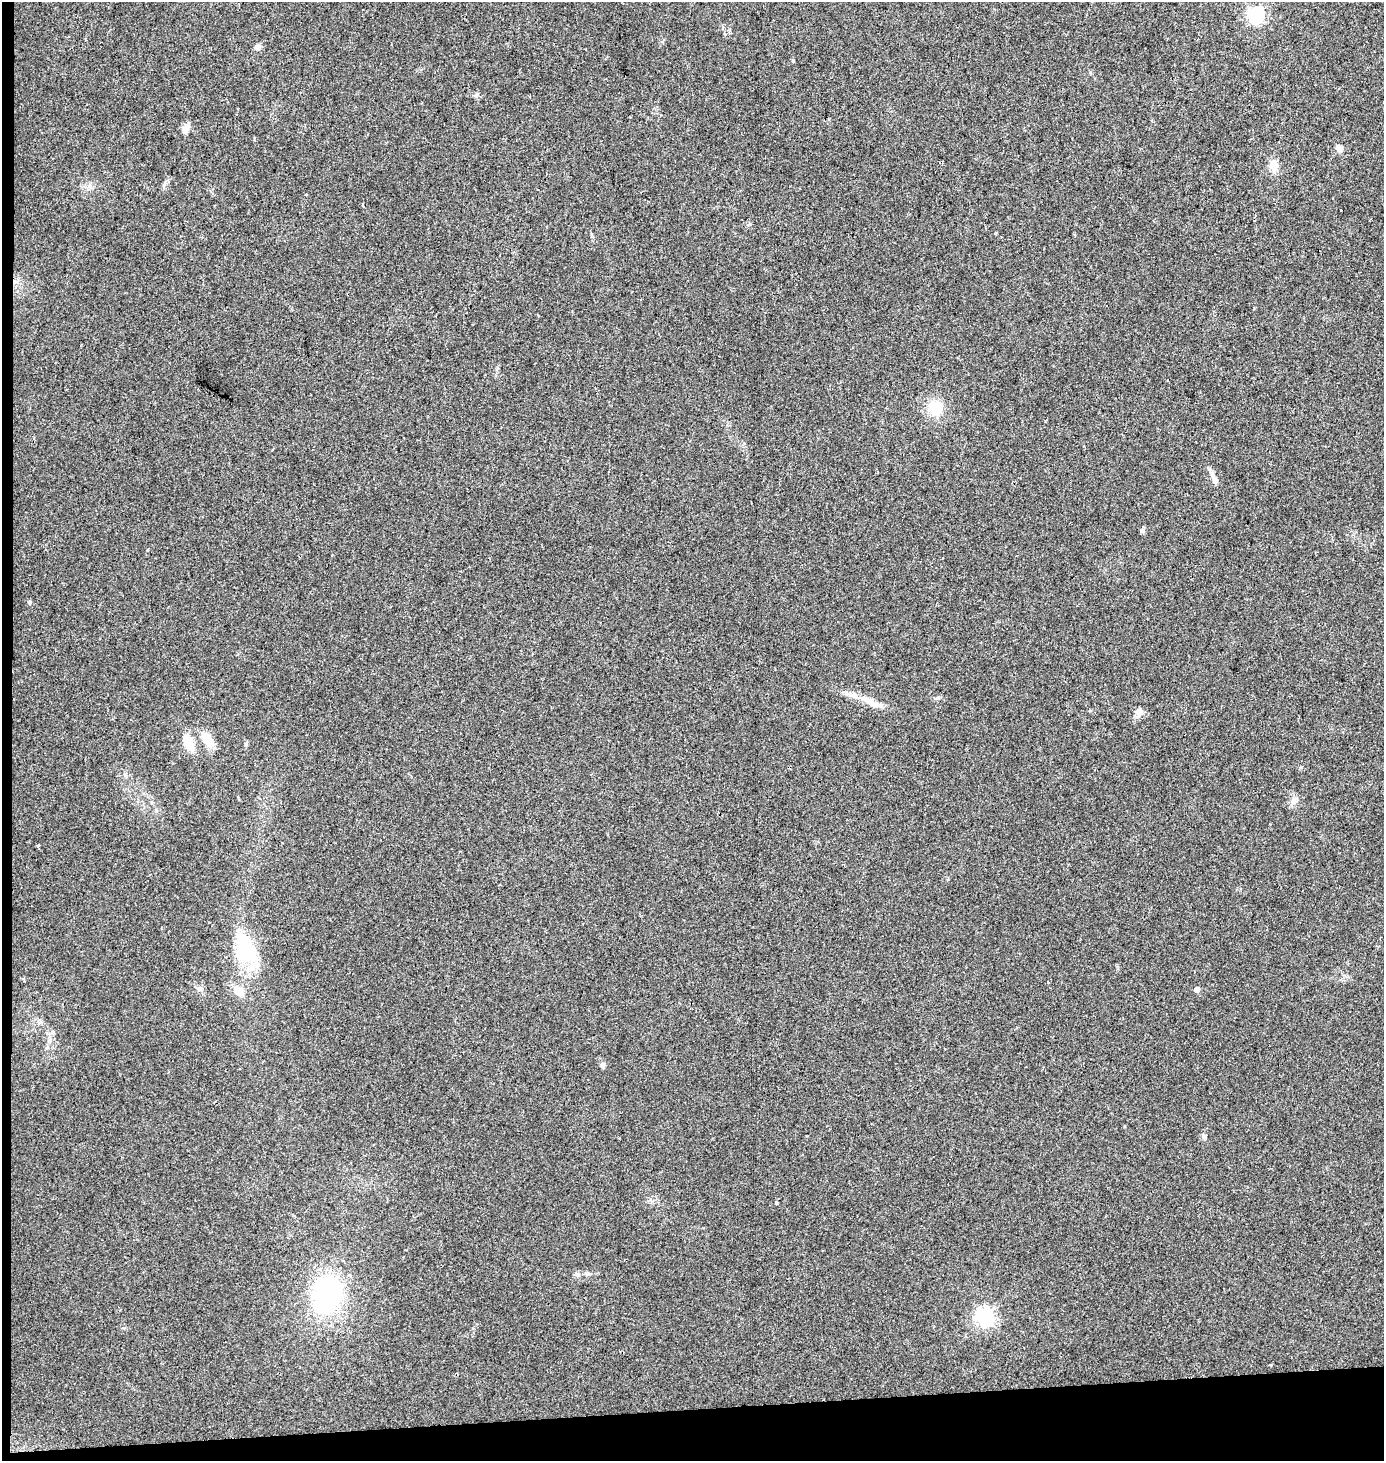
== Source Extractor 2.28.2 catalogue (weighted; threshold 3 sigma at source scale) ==
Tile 7 of 3 x 3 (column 1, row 3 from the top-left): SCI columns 6-1387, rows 18-1476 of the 4152 x 4411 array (HDU 1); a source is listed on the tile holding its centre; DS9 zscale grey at full resolution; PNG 1386 x 1463 px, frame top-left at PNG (2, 2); no overlay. Shown black and unused: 4% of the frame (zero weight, under 2 of 3 exposures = <1% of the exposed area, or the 3 px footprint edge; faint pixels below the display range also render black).
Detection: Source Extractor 2.28.2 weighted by HDU 2 'WHT'; one run over the whole footprint, this tile lists its part. Background 0.0538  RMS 0.007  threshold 0.0317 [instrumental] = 3 sigma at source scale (4.5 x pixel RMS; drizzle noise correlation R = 1.50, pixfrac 1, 0.0396/0.0396 arcsec/px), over >= 5 px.
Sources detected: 30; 1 inside a brighter object's white glare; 1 cosmic-ray / hot-pixel residue — not listed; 1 inside a brighter listed object's ellipse — not listed separately; the other 27 listed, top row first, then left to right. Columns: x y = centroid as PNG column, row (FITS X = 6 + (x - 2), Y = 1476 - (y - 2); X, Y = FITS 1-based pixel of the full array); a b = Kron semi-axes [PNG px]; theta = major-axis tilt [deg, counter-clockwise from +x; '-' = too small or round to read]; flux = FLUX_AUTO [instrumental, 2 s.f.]
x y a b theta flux
1257 15 6 6 - 170
258 47 8 8 - 2.4
793 61 4 4 - 0.58
476 95 6 4 18 1.1
186 129 14 8 61 4.1
1339 149 8 7 - 3.1
1274 166 12 10 -79 7.4
935 408 16 15 - 17
1214 478 19 6 -68 4
1142 530 6 5 - 1.2
29 602 6 5 - 1.2
872 703 30 8 -24 9.8
1139 712 9 8 - 4.7
206 738 14 10 -79 9.7
189 743 16 9 -67 14
1293 801 10 6 41 2.8
38 846 3 3 - 2
245 949 35 22 -69 43
200 989 8 6 -32 2.3
1197 990 5 5 - 4.1
239 991 18 11 -42 7.7
603 1065 7 6 - 2
1204 1137 8 5 -67 1.8
776 1203 3 3 - 6.6
577 1275 7 6 - 1.8
327 1295 30 21 81 110
985 1316 7 7 - 260
Unlisted compact peaks at least as high as the median listed source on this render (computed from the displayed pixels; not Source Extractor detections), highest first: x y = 1301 767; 937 698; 246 744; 1271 1365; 164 185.